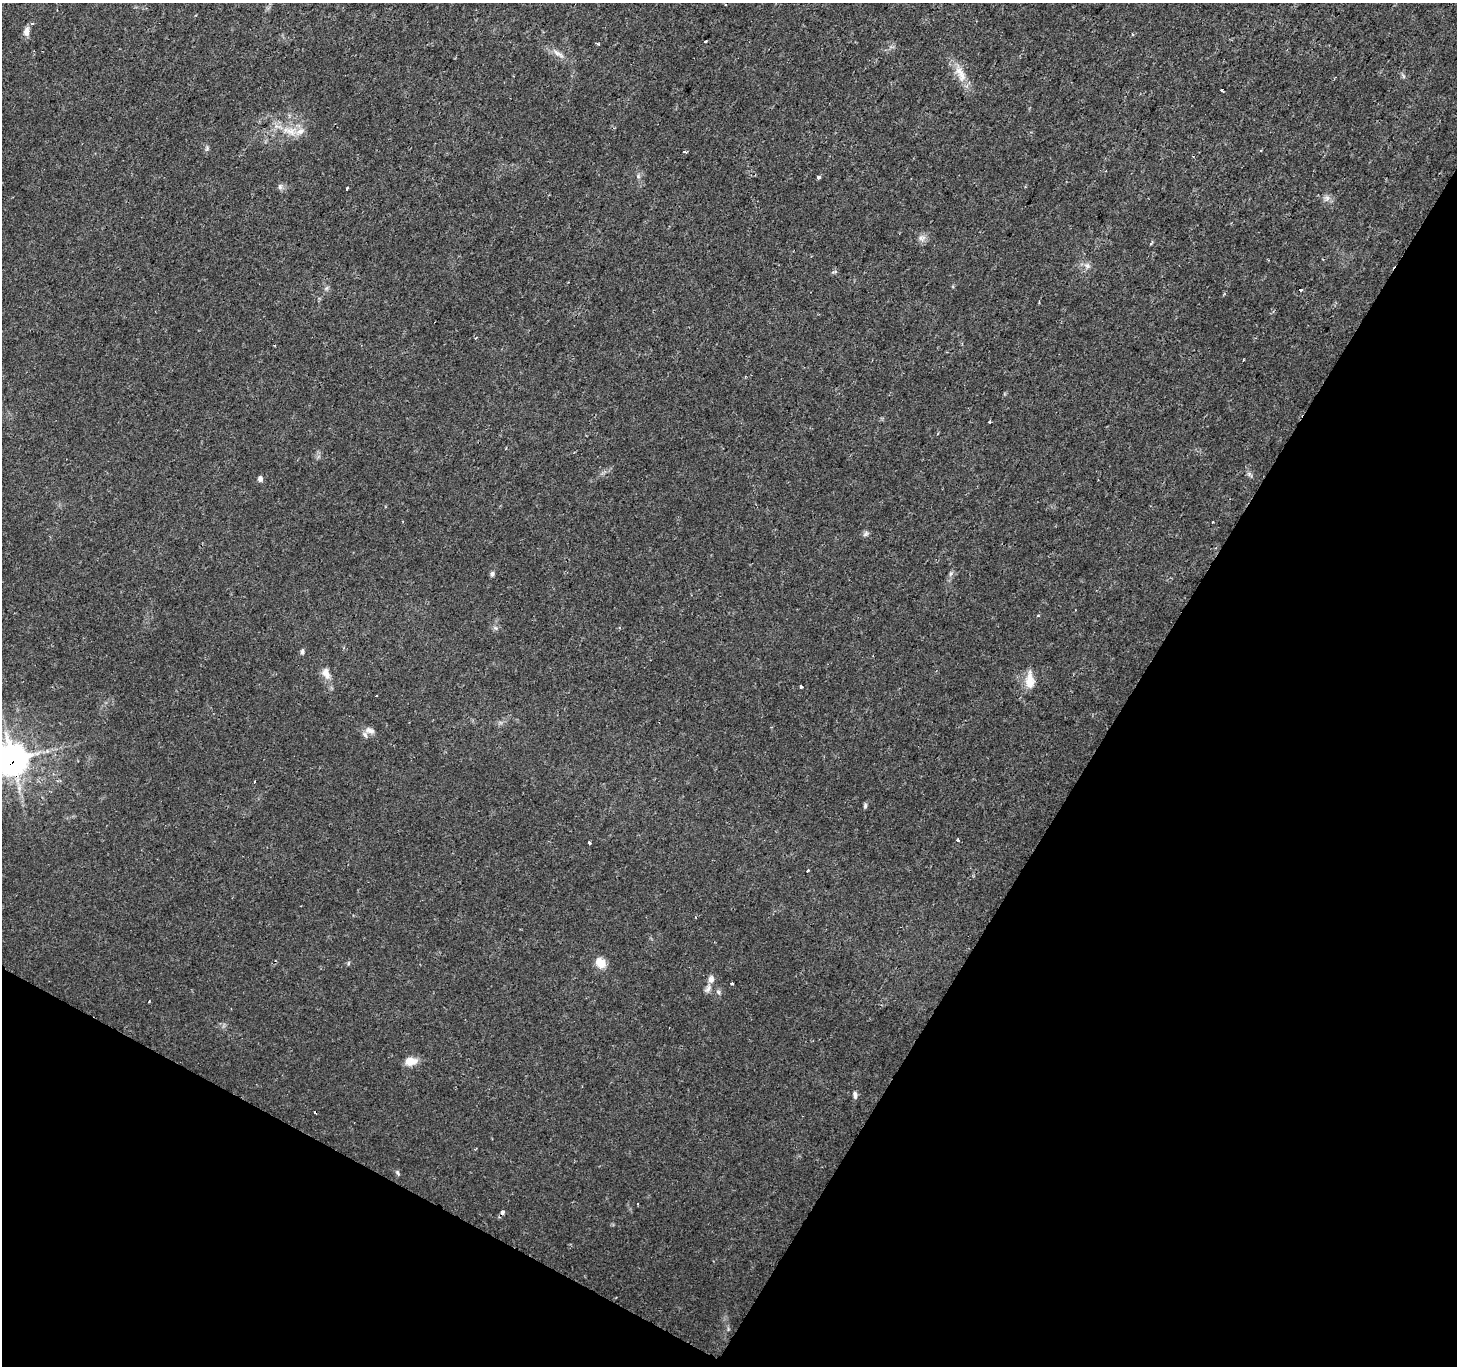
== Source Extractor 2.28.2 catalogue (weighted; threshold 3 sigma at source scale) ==
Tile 15 of 4 x 4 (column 3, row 4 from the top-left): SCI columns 2910-4364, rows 195-1558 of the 5824 x 5908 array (HDU 1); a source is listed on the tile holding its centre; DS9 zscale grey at full resolution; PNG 1459 x 1368 px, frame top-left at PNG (2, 3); no overlay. Shown black and unused: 30% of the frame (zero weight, under 2 of 3 exposures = <1% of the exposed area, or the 3 px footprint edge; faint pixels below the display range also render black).
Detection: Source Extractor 2.28.2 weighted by HDU 2 'WHT'; one run over the whole footprint, this tile lists its part. Background 0.0109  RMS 0.0027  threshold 0.0119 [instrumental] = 3 sigma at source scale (4.5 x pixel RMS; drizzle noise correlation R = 1.50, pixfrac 1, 0.0396/0.0396 arcsec/px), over >= 5 px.
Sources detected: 55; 6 cosmic-ray / hot-pixel residue — not listed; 2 inside a brighter listed object's ellipse — not listed separately; the other 47 listed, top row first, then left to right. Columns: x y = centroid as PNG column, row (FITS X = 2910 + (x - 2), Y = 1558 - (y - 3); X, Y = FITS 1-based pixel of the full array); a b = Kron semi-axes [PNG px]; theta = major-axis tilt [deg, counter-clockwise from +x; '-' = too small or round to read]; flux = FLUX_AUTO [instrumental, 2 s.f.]
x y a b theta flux
32 23 5 3 - 0.36
26 32 11 7 87 1.5
705 41 3 2 - 0.24
598 44 5 3 - 0.29
558 54 21 6 -35 1.8
962 76 14 12 -62 3
1221 90 3 3 - 4.1
289 131 22 12 -14 4.5
207 148 8 4 60 0.47
1261 150 3 2 - 0.28
684 152 3 3 - 0.73
638 176 6 4 -48 0.48
818 177 3 3 - 1.1
280 187 8 6 90 0.72
347 188 4 2 - 0.35
1327 198 7 7 - 0.96
921 239 9 4 -48 0.83
1087 266 9 7 -24 1.1
834 272 9 3 15 0.42
1301 290 3 3 - 0.35
1249 474 6 6 - 0.56
260 479 6 5 - 0.88
1213 522 3 2 - 0.32
866 534 9 6 41 0.65
951 573 8 4 59 0.61
492 574 6 5 - 0.6
496 628 6 4 -87 0.53
302 651 6 5 - 0.63
326 673 16 10 -68 2.3
1030 680 23 10 -89 3.5
801 686 3 3 - 3.8
370 731 14 7 -11 1.4
12 759 11 10 - 300
865 806 7 5 76 0.48
957 840 5 4 - 0.38
589 842 3 3 - 1.2
808 870 4 3 - 0.96
348 963 6 4 88 0.34
600 963 13 10 -43 3
711 979 9 8 - 1.5
732 983 3 3 - 0.74
718 992 7 5 -47 0.55
411 1061 13 9 12 3.1
855 1095 10 4 -87 0.8
398 1173 8 4 -54 0.48
638 1204 2 2 - 0.29
502 1212 4 3 - 1.8
Overlapping masked pixels (flux is a lower limit): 2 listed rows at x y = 12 759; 502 1212
Isophote crosses this tile's border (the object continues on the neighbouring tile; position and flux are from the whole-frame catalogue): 1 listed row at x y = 12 759